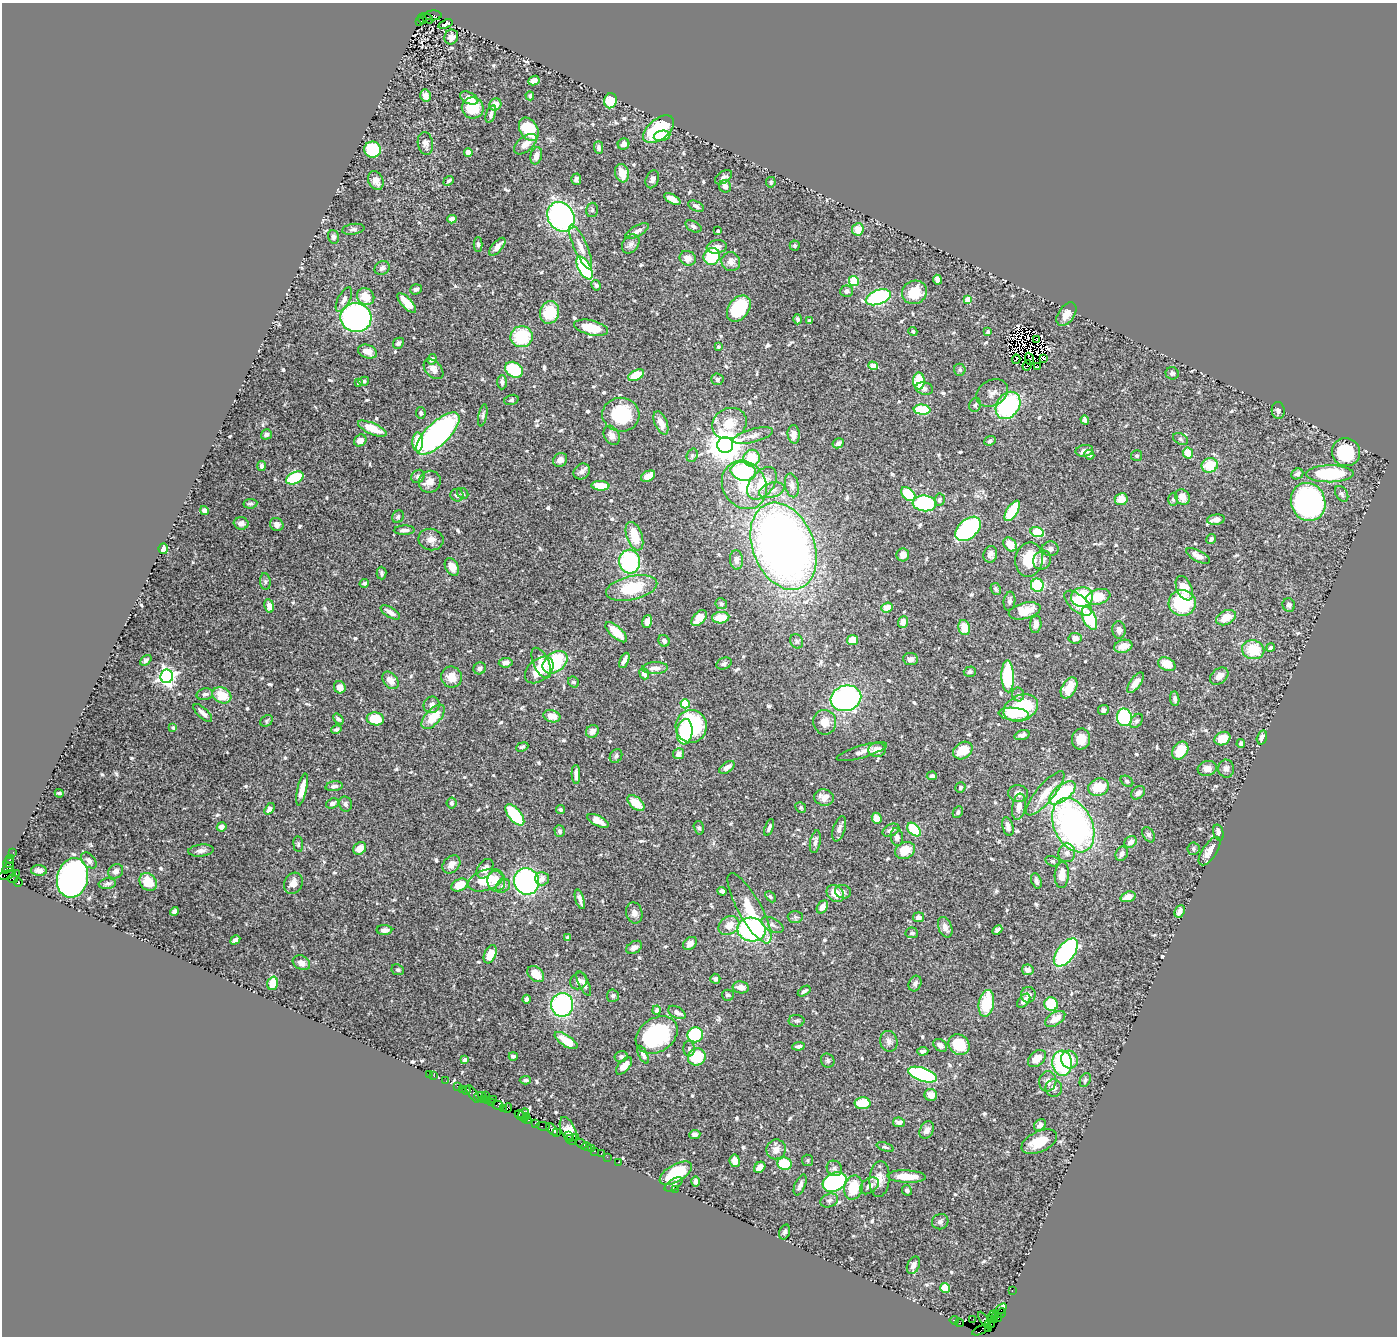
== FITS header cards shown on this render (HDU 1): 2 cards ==
NAXIS1  =                 1395
NAXIS2  =                 1334

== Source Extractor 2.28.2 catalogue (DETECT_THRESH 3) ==
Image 1395 x 1334 px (HDU 1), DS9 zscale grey, 1 PNG px = 1 image px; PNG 1399 x 1338 px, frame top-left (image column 1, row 1334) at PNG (2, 3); each listed source drawn as its Kron ellipse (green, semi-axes under 4 px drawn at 4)
Background 0.802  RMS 0.033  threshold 0.0982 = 3 sigma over >= 5 px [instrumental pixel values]
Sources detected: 666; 6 with non-positive FLUX_AUTO (blend fragments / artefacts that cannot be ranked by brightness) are neither listed nor drawn; of the other 660, the 500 brightest by FLUX_AUTO listed and drawn (160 fainter detections omitted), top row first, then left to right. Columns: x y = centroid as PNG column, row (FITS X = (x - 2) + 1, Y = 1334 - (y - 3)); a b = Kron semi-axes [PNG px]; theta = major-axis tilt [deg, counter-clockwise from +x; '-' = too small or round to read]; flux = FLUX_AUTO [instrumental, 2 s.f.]
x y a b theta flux
433 15 8 5 2 230
427 18 6 3 -33 210
422 19 5 3 - 170
420 22 4 2 - 100
445 24 7 4 19 4.7
451 37 7 6 - 14
534 80 5 4 - 10
425 95 6 5 - 13
530 96 4 4 - 4.3
469 98 10 5 -24 17
610 101 7 6 - 66
495 104 6 5 - 25
473 108 11 10 - 76
491 114 9 4 71 8.4
529 129 12 8 -58 81
659 129 18 10 38 140
662 136 8 5 12 25
425 143 11 7 -80 10
525 144 13 7 39 18
624 144 6 5 - 11
599 147 6 4 -89 6.6
372 150 8 8 - 110
468 152 4 4 - 12
536 156 9 5 75 17
622 173 9 7 -73 30
724 177 10 5 35 8.9
576 179 5 5 - 6.5
652 179 9 6 68 7.9
376 181 10 7 -64 16
449 181 6 3 40 4.2
771 182 5 4 - 3.7
725 186 6 6 - 10
672 199 9 4 -31 20
696 206 8 5 -27 7.7
592 210 7 5 76 4.7
561 217 15 13 -58 500
452 219 4 4 - 12
693 226 8 5 -27 6
353 229 11 5 8 6.2
858 229 6 5 - 27
637 231 13 5 29 11
718 231 4 3 - 9.1
333 237 7 5 -74 5.1
631 244 10 8 55 9.7
478 245 7 4 -88 4.4
795 245 5 5 - 3.8
497 247 11 5 49 14
581 247 24 6 -66 26
717 247 10 6 9 15
712 256 9 8 - 97
688 258 8 7 - 16
731 262 9 9 - 14
382 268 8 6 34 7.3
585 268 12 6 -61 250
937 280 5 4 - 11
854 281 5 5 - 52
596 285 5 4 - 4.8
416 289 6 5 - 5.9
847 291 6 6 - 6
914 292 13 11 28 51
366 297 9 8 - 37
878 297 13 7 19 250
968 299 4 4 - 37
344 300 13 6 62 11
407 303 12 5 -47 37
739 309 14 10 52 130
550 312 11 9 70 78
1066 314 13 8 55 22
356 318 15 14 - 650
798 319 5 4 - 4.9
810 320 4 3 - 3.7
591 328 17 7 -13 51
913 332 4 4 - 4
988 332 4 4 - 3.7
522 337 11 10 - 110
1037 340 3 3 - 3.8
398 343 6 5 - 5.9
718 347 3 3 - 4.9
367 352 10 6 -19 18
432 359 5 4 - 9.5
1016 359 4 2 - 4.1
1029 359 6 4 -68 4.2
1044 359 4 2 - 4.4
1027 365 5 3 - 5
873 366 5 4 - 35
1038 366 3 2 - 6.3
433 369 12 7 -47 14
514 370 9 7 -32 97
960 370 6 5 - 4.5
1172 373 6 6 - 6.6
636 375 8 5 27 63
717 379 6 6 - 5.4
364 381 5 4 - 4.7
919 381 8 6 -89 66
502 382 7 5 89 7.1
358 383 4 3 - 4.5
924 389 9 6 -12 7
992 393 17 12 31 18
511 400 7 5 17 3.9
975 405 7 6 - 4.4
1008 405 14 11 56 250
922 410 8 5 -5 110
1278 410 8 6 -86 6.8
421 413 6 4 -79 4.3
483 415 11 4 78 5.9
621 415 18 17 - 120
1085 420 5 4 - 6.5
661 423 12 6 -68 19
729 424 18 15 28 43
372 429 15 5 -24 44
438 433 28 11 44 670
266 434 5 5 - 5.1
794 434 9 6 -86 17
612 435 10 7 -62 13
753 436 20 6 14 15
1180 439 8 5 -28 4.5
360 440 7 5 35 15
990 441 6 4 20 4.1
418 442 9 5 -89 54
838 443 6 4 30 10
725 445 8 8 - 4700
1084 451 9 6 11 16
1346 452 14 14 - 120
1188 453 6 5 - 33
692 455 7 5 70 4.9
1089 455 5 4 - 5.9
1137 456 5 5 - 4.9
752 458 8 8 - 67
560 460 7 6 - 12
1210 465 8 7 - 56
261 466 5 4 - 6.4
582 471 9 7 41 9.5
743 471 13 9 -12 200
1297 474 6 5 - 7.4
1330 474 24 8 1 150
418 476 7 6 - 7.2
648 476 7 5 29 23
295 478 9 5 25 140
430 482 11 10 - 18
762 483 19 11 51 54
744 485 25 21 -58 92
792 485 12 7 -79 12
600 486 9 5 -4 36
772 490 13 7 17 16
463 493 6 5 - 3.9
908 494 8 5 -42 76
1342 494 8 5 -57 5.4
457 495 7 6 - 7
1182 497 8 7 - 20
1121 499 6 6 - 28
1173 499 6 5 - 4.6
940 500 6 5 - 6.2
1308 502 19 17 -70 720
924 503 12 8 -5 180
250 504 7 5 10 4
204 510 4 4 - 9.2
1012 511 11 5 58 89
398 517 6 5 - 4.3
1216 520 9 5 8 15
241 523 7 6 - 11
277 524 7 6 - 8.8
968 529 15 9 42 300
404 530 10 4 2 9
1037 532 7 5 -21 120
634 536 15 8 -70 61
431 539 12 10 -9 16
1211 539 5 4 - 5.5
1010 544 8 6 -52 31
784 546 45 31 -68 1700
163 549 5 4 - 16
1050 549 8 7 - 7.2
990 554 8 7 - 11
903 555 6 6 - 17
1198 556 13 5 -27 17
1029 559 17 14 78 61
736 560 10 6 -86 9.9
1042 560 10 8 58 14
629 562 12 10 -82 220
452 567 9 6 -62 21
382 573 6 5 - 4.7
265 581 8 5 -84 5.5
364 583 4 4 - 4.8
1037 585 6 6 - 92
632 588 26 12 13 92
1184 588 13 7 -65 41
996 589 6 5 - 4.8
1082 597 11 10 - 88
1098 597 12 7 17 51
1009 601 9 6 83 6.4
1078 603 16 8 -41 43
1182 603 13 12 - 130
721 604 6 5 - 3.9
1289 605 7 6 - 8.7
269 606 7 5 -80 14
887 608 6 5 - 22
1025 611 16 8 14 39
390 612 11 5 -32 16
699 618 9 6 48 26
721 618 9 5 5 34
1089 618 12 6 -65 120
1226 618 10 7 26 39
647 621 6 4 72 15
903 622 6 5 - 15
1036 624 8 5 83 14
964 628 8 6 -78 30
1119 630 9 6 -84 11
616 632 13 6 -42 39
1075 638 6 5 - 14
852 640 5 5 - 44
664 641 6 5 - 7.9
797 641 7 6 - 4.9
1123 646 9 6 16 25
1271 647 4 4 - 5.3
1253 650 11 9 -13 68
911 659 7 6 - 9.6
146 660 6 4 41 5.5
624 660 8 3 65 10
555 662 14 9 37 130
506 663 7 5 7 8.8
541 663 16 7 -66 31
724 664 8 5 22 6.8
1167 664 9 6 -26 39
480 668 6 6 - 7.5
655 668 13 6 3 14
539 670 16 10 40 46
970 672 6 5 - 6
644 674 5 4 - 11
167 676 7 6 - 870
1008 676 16 6 -88 140
1219 676 10 7 41 17
452 677 11 10 - 26
390 680 10 6 -51 17
574 682 6 5 - 4.8
1135 683 12 5 54 17
340 687 6 5 - 17
1069 688 11 7 60 45
205 694 8 6 12 7.5
1018 694 7 6 - 5.7
222 695 10 7 -29 47
846 698 15 12 15 500
1175 699 7 4 -83 6.1
685 704 4 4 - 100
432 705 8 8 - 10
1021 708 18 12 23 160
1103 710 5 5 - 7.6
203 713 12 5 -43 10
1014 714 15 6 -4 47
552 716 8 6 -17 26
433 717 15 7 48 47
1124 717 9 7 -78 240
338 719 6 4 -52 4.7
375 719 9 6 -10 69
266 721 7 5 38 3.7
1137 721 8 5 53 5.1
825 722 12 11 - 28
691 726 16 15 - 210
173 728 4 3 - 4.8
336 729 5 4 - 4.5
592 731 7 6 - 13
685 732 13 8 85 130
1022 735 8 4 16 8.7
1262 737 7 5 74 9.6
1081 739 10 9 - 28
1222 739 8 6 26 36
1241 744 4 4 - 7.8
522 747 6 4 22 5.2
877 750 8 7 - 22
963 750 10 8 34 43
1180 750 10 7 56 44
862 752 26 6 16 16
679 754 5 5 - 12
616 756 7 5 55 5.3
727 767 9 5 35 12
1207 768 10 7 13 18
1226 769 9 8 - 8.8
576 774 9 4 -88 13
932 776 5 4 - 4.7
1127 781 7 5 -36 4
334 786 8 5 8 7.9
960 787 5 5 - 4.3
1099 787 11 8 21 62
302 789 16 4 78 25
59 793 4 3 - 5.2
1018 793 10 8 -8 11
1045 793 28 9 50 39
1062 793 16 8 38 170
1138 793 8 5 41 9.3
824 797 10 8 -12 18
332 803 6 5 - 7.6
452 803 6 5 - 6.2
636 803 10 6 -40 40
346 804 7 6 - 5.8
1019 807 13 6 81 16
801 808 5 5 - 4.1
269 809 6 4 53 12
561 810 4 4 - 3.9
958 812 6 4 63 4.8
515 815 13 6 -50 120
877 818 6 4 -66 20
598 821 11 5 -27 22
1073 825 29 19 -65 660
222 827 5 4 - 13
769 827 9 3 70 7.7
1008 827 9 5 -74 11
699 828 7 5 -74 3.8
839 829 13 6 73 8.3
891 830 9 6 25 9.3
914 830 8 5 -45 110
560 831 6 5 - 5.4
1218 832 8 5 -75 13
1149 835 8 5 -57 5.7
897 837 9 6 -83 10
815 842 11 5 79 7.6
1130 842 7 5 44 12
298 844 7 5 -82 4
360 848 7 5 38 19
1193 849 6 6 - 4.3
905 850 10 8 26 39
201 851 13 6 6 11
1210 851 16 7 56 22
13 852 2 2 - 15
1067 853 9 8 - 11
1122 854 7 6 - 8.1
10 859 4 3 - 81
89 860 9 6 -46 10
1052 861 7 5 -15 4.1
8 863 5 5 - 130
451 864 10 7 46 16
8 868 6 4 40 220
485 869 11 7 57 14
39 870 8 5 -3 8.9
116 871 8 7 - 9.4
16 873 2 2 - 22
6 875 9 3 13 90
1062 875 13 7 87 27
72 878 20 15 76 760
13 879 5 3 - 60
542 879 7 6 - 13
486 880 18 10 19 58
496 881 10 9 - 24
527 881 13 12 - 430
1036 881 8 5 -71 7.5
18 882 4 3 - 330
148 882 9 8 - 46
293 883 11 9 64 19
107 884 9 5 6 5.8
459 885 8 6 29 36
503 886 8 6 42 8.4
722 891 5 4 - 6.4
843 892 8 6 -16 7.1
835 893 10 7 -43 31
770 897 6 4 -46 3.8
1128 897 8 5 19 18
580 899 10 3 -73 8.5
822 907 7 5 56 18
749 908 40 11 -61 68
174 911 4 4 - 10
1180 911 6 4 67 13
634 913 10 8 -79 11
795 917 7 6 - 5.4
919 917 5 5 - 9.2
729 925 11 8 34 29
772 925 12 6 -28 9.2
945 927 11 6 -68 14
384 930 8 5 0 10
751 930 14 12 -12 350
997 930 6 4 45 5.9
912 933 6 5 - 4.8
568 937 4 4 - 4
235 940 5 4 - 9.6
690 943 8 5 40 13
634 947 8 5 30 9.1
1066 952 16 8 53 310
490 954 10 6 66 31
301 963 9 6 -31 11
398 970 6 5 - 4.3
1028 970 6 5 - 12
536 974 9 7 -43 24
715 979 5 5 - 5.7
579 981 9 8 - 9.7
273 983 7 5 72 43
584 983 13 5 -64 10
915 983 8 6 69 6.7
741 987 8 6 -10 14
804 991 7 3 34 5.2
728 995 6 5 - 5.9
1028 995 8 7 - 11
613 996 6 6 - 4.8
526 999 4 3 - 7.2
1024 1001 8 5 49 8.2
986 1003 13 7 79 83
1051 1004 7 6 - 77
562 1005 12 11 - 320
657 1010 4 4 - 6.1
677 1012 9 5 -28 9.5
1055 1019 11 6 32 25
797 1021 8 6 1 4.9
657 1035 22 17 34 230
695 1035 8 7 - 120
566 1041 13 5 -34 40
889 1041 10 8 -75 10
940 1045 7 5 -38 11
959 1045 11 9 -41 85
798 1046 6 4 8 11
689 1049 8 6 89 5.1
923 1051 5 3 - 6.7
643 1055 10 4 -62 8.4
513 1056 4 3 - 5.3
621 1056 6 5 - 5.6
697 1057 9 8 - 70
1037 1059 10 7 41 29
465 1060 4 3 - 5.3
1069 1060 9 8 - 32
828 1061 7 6 - 5.2
1062 1063 12 10 -86 210
624 1066 10 5 48 17
430 1074 2 2 - 17
923 1075 15 6 -18 270
434 1076 2 2 - 7.7
525 1080 6 3 4 4.7
1085 1080 7 5 63 5
446 1081 2 2 - 11
1048 1081 10 8 80 15
457 1086 2 2 - 23
1054 1088 8 8 - 9.9
462 1089 2 2 - 28
466 1090 4 3 - 110
473 1094 10 4 -57 43
485 1095 2 2 - 14
931 1095 6 6 - 19
480 1096 6 3 -3 94
484 1099 3 2 - 120
493 1099 2 2 - 46
488 1101 3 2 - 46
491 1102 2 2 - 74
862 1103 8 6 -2 59
498 1105 5 3 - 140
503 1108 2 2 - 40
507 1108 5 3 - 73
524 1114 6 4 41 110
521 1116 7 3 -36 220
527 1116 3 3 - 59
527 1119 5 3 - 85
899 1122 6 5 - 12
536 1123 4 3 - 140
1040 1125 6 5 - 9.4
543 1126 7 3 -8 160
552 1129 7 4 -46 210
927 1130 9 6 61 13
568 1131 15 7 -68 23
557 1132 4 3 - 74
695 1134 5 4 - 6.1
568 1136 3 2 - 27
571 1138 4 2 - 64
575 1138 2 2 - 20
1039 1142 19 10 25 53
581 1143 6 3 -28 86
587 1147 5 3 - 64
885 1147 9 4 -19 3.9
592 1148 4 3 - 90
776 1149 10 9 - 17
594 1151 3 3 - 98
601 1154 3 2 - 39
607 1157 2 2 - 15
808 1160 6 5 - 3.8
735 1161 6 5 - 12
618 1162 2 2 - 17
784 1164 7 6 - 74
760 1167 6 5 - 20
834 1168 8 7 - 7.4
676 1173 18 8 30 92
906 1177 19 6 -2 49
879 1179 18 10 85 23
696 1181 5 3 - 7.5
835 1182 13 9 27 380
673 1184 10 5 34 5.9
800 1185 11 5 66 10
869 1186 10 7 38 13
853 1187 12 9 75 61
676 1189 3 2 - 46
907 1190 5 4 - 6.7
829 1200 9 6 20 6.8
940 1222 8 7 - 8
785 1232 8 5 71 5.4
913 1265 9 6 64 13
945 1288 5 5 - 25
1012 1291 3 2 - 31
1000 1309 7 3 44 65
1001 1313 5 4 - 110
993 1315 5 2 - 92
997 1316 5 3 - 93
973 1319 2 2 - 31
995 1319 3 3 - 52
954 1320 4 3 - 52
985 1320 10 3 -55 100
990 1320 3 2 - 34
959 1323 4 3 - 120
990 1324 5 2 - 16
988 1329 3 2 - 4.3
981 1330 10 4 25 73
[160 fainter detections neither listed nor drawn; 6 non-positive-flux detections neither listed nor drawn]